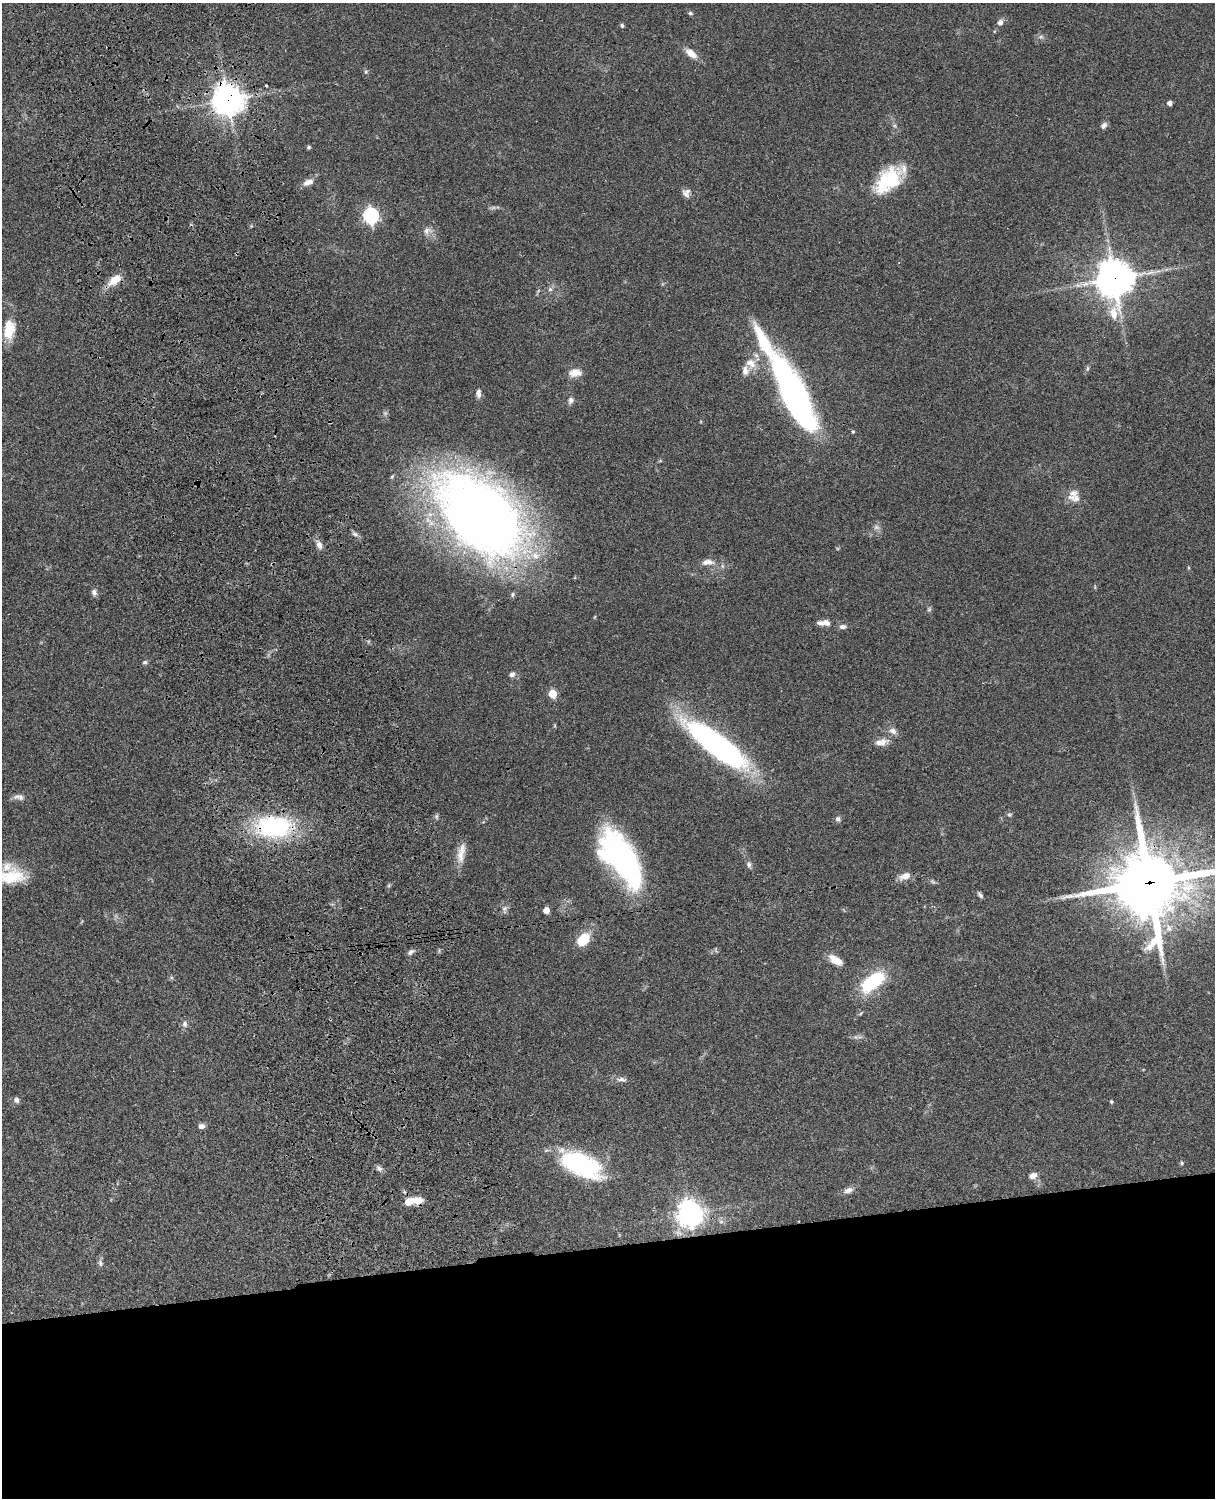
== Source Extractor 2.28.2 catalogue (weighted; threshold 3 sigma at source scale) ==
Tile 11 of 4 x 3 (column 3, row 3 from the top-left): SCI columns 2545-3757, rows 276-1771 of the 5087 x 4925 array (HDU 1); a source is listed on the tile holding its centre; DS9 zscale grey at full resolution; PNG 1217 x 1500 px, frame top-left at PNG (2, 3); no overlay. Shown black and unused: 17% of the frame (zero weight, under 3 of 4 exposures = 6% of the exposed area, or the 3 px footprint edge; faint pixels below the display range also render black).
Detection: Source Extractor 2.28.2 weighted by HDU 2 'WHT'; one run over the whole footprint, this tile lists its part. Background 0.0863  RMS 0.0061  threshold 0.0276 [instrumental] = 3 sigma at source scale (4.5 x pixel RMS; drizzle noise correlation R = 1.50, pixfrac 1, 0.05/0.05 arcsec/px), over >= 5 px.
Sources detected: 86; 2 inside a brighter object's white glare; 1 cosmic-ray / hot-pixel residue — not listed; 10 inside a brighter listed object's ellipse — not listed separately; the other 73 listed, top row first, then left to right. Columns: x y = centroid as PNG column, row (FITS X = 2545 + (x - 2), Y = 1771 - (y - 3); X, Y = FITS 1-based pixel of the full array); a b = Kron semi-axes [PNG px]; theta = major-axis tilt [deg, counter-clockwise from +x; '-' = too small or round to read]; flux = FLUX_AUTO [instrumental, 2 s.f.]
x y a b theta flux
690 13 5 5 - 0.95
1000 22 7 7 - 2.6
622 25 6 5 - 1
1041 37 7 4 -18 1.2
691 53 17 8 -39 6.1
366 71 6 4 77 0.94
228 100 11 10 - 770
1170 103 4 4 - 3
1104 126 8 6 50 2.2
309 147 6 4 0 0.93
888 180 36 21 44 34
308 182 14 8 21 4.2
686 193 11 9 -76 3.1
370 215 7 6 - 160
427 231 13 9 17 3.6
1114 279 12 11 - 1300
115 280 19 9 37 8.6
550 289 6 5 - 1.4
1113 313 19 11 -83 9
9 330 23 13 70 12
751 363 17 13 -42 8.1
1087 368 6 4 89 0.91
575 373 17 10 4 5.9
478 393 10 6 -88 3
794 396 74 20 -64 230
571 400 8 7 - 2.3
853 432 5 4 - 0.8
1076 499 14 10 21 4.6
479 514 108 64 -44 500
355 534 8 4 -44 1.6
319 545 12 8 -68 3.3
708 562 16 8 2 4.7
94 592 9 7 -68 2.1
929 610 7 4 1 0.93
824 623 18 7 -2 4.9
843 627 8 6 1 2.2
145 662 7 5 14 1.1
512 675 7 6 - 2.2
553 694 5 5 - 23
883 743 18 10 31 5.2
718 745 66 21 -36 190
19 797 16 7 -6 2.9
1009 815 6 4 -1 0.88
436 816 7 5 90 1.2
838 819 7 7 - 1.8
274 827 35 20 1 80
461 853 29 9 80 7.6
620 857 58 28 -61 120
749 865 9 6 -75 1.7
905 876 12 8 17 5.6
11 877 34 18 14 23
1149 883 25 24 - 4000
389 885 6 4 72 0.84
980 895 8 4 -51 1.4
504 908 8 5 20 1.5
546 910 6 5 - 3.8
583 939 16 11 46 14
411 952 10 5 41 1.7
836 960 18 9 -34 7.3
873 982 27 13 38 41
185 1024 9 7 89 2.2
621 1079 16 5 -1 2.6
17 1100 7 6 - 2.3
1111 1101 5 4 - 0.72
202 1126 7 6 - 2.5
1182 1163 5 4 - 0.83
581 1164 46 22 -26 66
379 1168 8 6 -40 1.9
1033 1176 11 7 20 3.5
848 1190 14 7 17 3.1
409 1202 9 7 18 7.5
690 1214 9 9 - 560
100 1263 11 5 -80 1.7
Overlapping masked pixels (flux is a lower limit): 8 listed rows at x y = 228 100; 1114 279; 794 396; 479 514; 274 827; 905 876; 1149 883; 690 1214
Isophote crosses this tile's border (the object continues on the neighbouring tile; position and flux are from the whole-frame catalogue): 2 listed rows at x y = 11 877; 1149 883